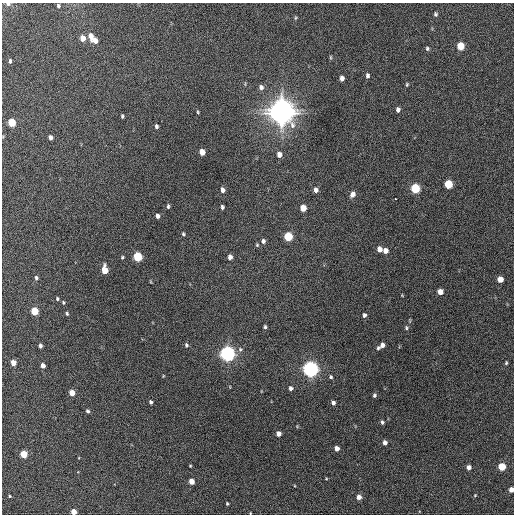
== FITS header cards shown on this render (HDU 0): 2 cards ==
NAXIS1  =                  512 / Axis length
NAXIS2  =                  512 / Axis length

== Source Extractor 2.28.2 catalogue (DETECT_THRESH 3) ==
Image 512 x 512 px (HDU 0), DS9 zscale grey, 1 PNG px = 1 image px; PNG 516 x 516 px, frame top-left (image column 1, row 512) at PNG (2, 3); no overlay
Background 233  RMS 15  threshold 44.4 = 3 sigma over >= 5 px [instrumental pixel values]
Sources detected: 91; all 91 listed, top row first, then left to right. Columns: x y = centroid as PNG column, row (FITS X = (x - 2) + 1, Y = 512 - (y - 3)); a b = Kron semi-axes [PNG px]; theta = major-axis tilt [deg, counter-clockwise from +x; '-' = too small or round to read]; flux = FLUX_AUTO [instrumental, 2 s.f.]
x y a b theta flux
8 4 6 4 0 2.1e+03
58 6 5 4 - 1.6e+03
435 14 5 4 - 1.7e+03
295 18 6 3 71 1.1e+03
91 36 8 5 -80 7.3e+03
83 38 5 4 - 9.7e+03
95 41 6 5 - 5.7e+03
461 46 5 5 - 2.8e+04
427 48 5 4 - 1.7e+03
330 57 6 4 -89 1.1e+03
10 61 5 3 - 1.6e+03
367 76 6 4 87 2.7e+03
342 78 5 4 - 4.4e+03
407 84 4 3 - 1.2e+03
261 87 7 6 - 3.5e+03
398 110 6 5 - 2.9e+03
281 111 9 8 - 1.8e+06
198 112 4 3 - 9.8e+02
122 116 4 3 - 1.3e+03
12 122 5 5 - 2.9e+04
156 126 5 4 - 2.0e+03
50 137 5 3 - 3.0e+03
202 152 5 4 - 1.1e+04
279 154 6 5 - 5.8e+03
448 184 6 5 - 4.0e+04
415 188 6 5 - 5.6e+04
223 190 6 5 - 3.9e+03
316 190 6 5 - 3.9e+03
352 194 7 5 68 5.0e+03
395 199 3 3 - 4.0e+03
168 206 5 3 - 1.7e+03
222 207 4 3 - 1.8e+03
303 208 5 5 - 1.4e+04
157 216 5 4 - 3.0e+03
183 234 4 4 - 1.4e+03
288 236 6 5 - 5.3e+04
263 241 6 5 - 2.6e+03
257 245 4 4 - 1.2e+03
379 249 5 4 - 6.2e+03
385 251 5 5 - 6.4e+03
122 257 4 3 - 1.1e+03
138 257 6 5 - 6.1e+04
230 257 5 4 - 4.4e+03
105 270 7 4 -87 1.8e+04
36 278 5 4 - 1.8e+03
500 279 5 5 - 1.2e+04
440 292 5 5 - 7.8e+03
402 295 4 3 - 7.3e+02
57 299 4 4 - 1.3e+03
63 302 4 4 - 1.2e+03
35 311 5 4 - 3.3e+04
67 314 5 3 - 1.4e+03
364 315 5 4 - 2.3e+03
265 327 4 3 - 1.5e+03
406 328 5 4 - 1.4e+03
186 345 5 4 - 1.6e+03
382 345 5 4 - 3.8e+03
40 346 5 3 - 2.6e+03
378 348 5 4 - 1.4e+03
240 349 6 6 - 2.3e+03
227 353 6 6 - 4.7e+05
231 359 3 2 - 1.3e+04
13 363 5 4 - 1.1e+04
506 363 4 3 - 1.2e+03
43 366 4 4 - 5.7e+03
310 369 6 6 - 5.5e+05
163 376 4 3 - 6.7e+02
331 377 5 4 - 1.5e+03
291 388 5 4 - 2.8e+03
72 393 5 4 - 1.2e+04
374 395 4 4 - 1.7e+03
151 402 4 4 - 2.2e+03
333 403 5 4 - 3.0e+03
87 411 5 4 - 1.8e+03
382 422 5 3 - 1.8e+03
278 434 5 4 - 6.5e+03
385 443 5 4 - 4.3e+03
337 448 4 4 - 5.6e+03
24 454 5 4 - 2.5e+04
190 466 3 3 - 8.1e+02
469 467 4 4 - 4.6e+03
502 467 5 5 - 3.1e+04
326 479 4 3 - 7.3e+02
191 481 5 4 - 1.0e+04
511 490 4 4 - 7.1e+03
475 495 5 4 - 9.2e+02
10 496 4 3 - 1.1e+03
359 497 5 4 - 5.9e+03
227 503 4 3 - 1.1e+03
74 512 4 4 - 1.2e+04
250 513 4 2 - 6.5e+02
At the frame edge (FLAGS 8, measured only in part): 4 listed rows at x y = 8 4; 511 490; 74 512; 250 513